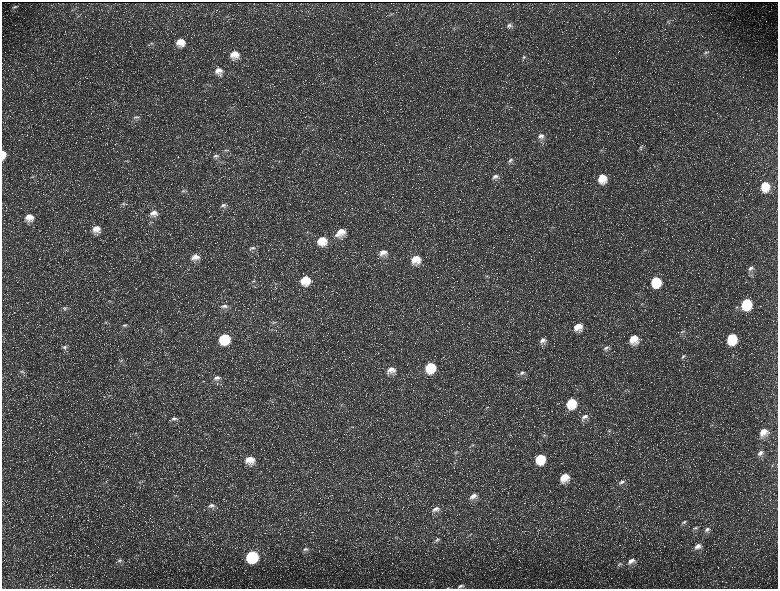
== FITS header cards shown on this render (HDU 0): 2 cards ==
NAXIS1  =                 1552 / length of data axis 1
NAXIS2  =                 1173 / length of data axis 2

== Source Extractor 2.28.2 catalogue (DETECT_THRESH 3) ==
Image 1552 x 1173 px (HDU 0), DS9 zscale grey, zoomed out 1/2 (1 PNG px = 2 x 2 image px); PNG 780 x 591 px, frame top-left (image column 1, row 1173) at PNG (2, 2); no overlay
Background 223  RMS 10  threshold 30.3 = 3 sigma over >= 5 px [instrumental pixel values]
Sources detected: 132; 33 cannot appear on this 1/2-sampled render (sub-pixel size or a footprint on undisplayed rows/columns) and are not listed; the other 99 listed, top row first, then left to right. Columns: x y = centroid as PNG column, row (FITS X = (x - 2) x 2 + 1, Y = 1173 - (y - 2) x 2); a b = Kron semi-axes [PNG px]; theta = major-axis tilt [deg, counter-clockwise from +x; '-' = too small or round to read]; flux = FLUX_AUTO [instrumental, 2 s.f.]
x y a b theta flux
15 7 8 4 21 4200
227 16 3 2 - 1500
668 21 6 4 56 3100
509 25 7 5 22 5700
180 42 9 8 - 24000
151 43 6 3 0 3100
705 53 6 4 29 4000
235 55 9 8 - 23000
524 57 6 4 15 3500
219 71 9 7 11 15000
507 106 3 2 - 1200
136 117 11 4 6 6100
541 136 10 7 12 12000
178 137 4 3 - 1500
641 147 6 4 45 3100
226 150 8 3 -15 3500
601 150 5 3 - 2300
3 154 8 4 -87 16000
216 156 9 5 21 6600
510 160 7 5 25 5000
495 176 8 5 31 7900
602 178 10 9 - 35000
765 186 11 9 -82 41000
183 191 7 4 24 4100
123 204 8 3 13 3400
223 205 8 5 12 6200
154 213 11 8 2 15000
29 217 9 8 - 21000
552 227 7 3 -4 2600
96 229 9 8 - 19000
341 232 14 9 34 27000
322 241 10 10 - 35000
252 248 10 5 16 6700
644 251 3 2 - 1300
383 252 10 8 3 17000
195 257 11 7 4 16000
416 259 10 10 - 33000
750 268 9 5 44 7500
486 276 4 3 - 2000
305 280 10 10 - 44000
253 281 7 3 15 2800
656 282 10 9 - 70000
746 304 9 8 - 91000
224 306 10 5 3 8200
737 307 5 3 - 2700
65 308 7 4 10 3600
106 322 4 3 - 1600
273 322 7 3 11 3600
125 325 7 4 11 3800
578 327 8 7 - 22000
683 332 7 3 18 3300
732 338 9 7 83 75000
224 339 9 9 - 93000
634 339 10 9 - 33000
543 340 9 6 24 9900
65 347 7 5 10 4600
606 348 8 4 35 5500
683 356 8 4 42 5300
121 361 7 3 6 2400
430 367 10 9 - 67000
391 370 11 8 20 18000
21 371 6 5 - 3900
522 373 8 4 25 5900
217 378 10 6 7 9800
571 403 9 8 - 53000
487 407 6 2 18 1700
584 417 9 6 34 9500
174 419 8 4 12 5400
351 427 3 2 - 1300
609 431 5 3 - 2100
763 432 10 8 49 24000
136 433 3 2 - 1100
544 435 6 3 28 2800
472 445 9 3 26 3700
456 452 6 4 19 3600
760 453 8 5 44 8200
540 459 9 8 - 53000
250 460 11 9 -3 27000
454 463 3 2 - 1200
564 477 9 8 - 32000
106 482 4 2 - 1800
621 482 9 5 38 6900
176 496 4 3 - 2000
473 496 10 6 23 12000
211 505 10 5 10 7400
436 509 9 6 19 9400
684 522 7 4 28 4000
695 528 8 4 38 4700
707 529 9 5 33 8000
470 535 5 3 - 2400
437 539 7 5 13 4800
698 546 10 6 36 13000
305 549 8 4 12 5400
252 556 9 9 - 160000
119 561 7 6 - 5900
631 561 11 7 30 16000
620 564 10 3 20 4600
461 586 11 6 15 9400
448 588 4 2 - 1500
At the frame edge (FLAGS 8, measured only in part): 3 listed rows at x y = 3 154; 461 586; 448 588
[33 sub-pixel or undisplayed-footprint detections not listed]